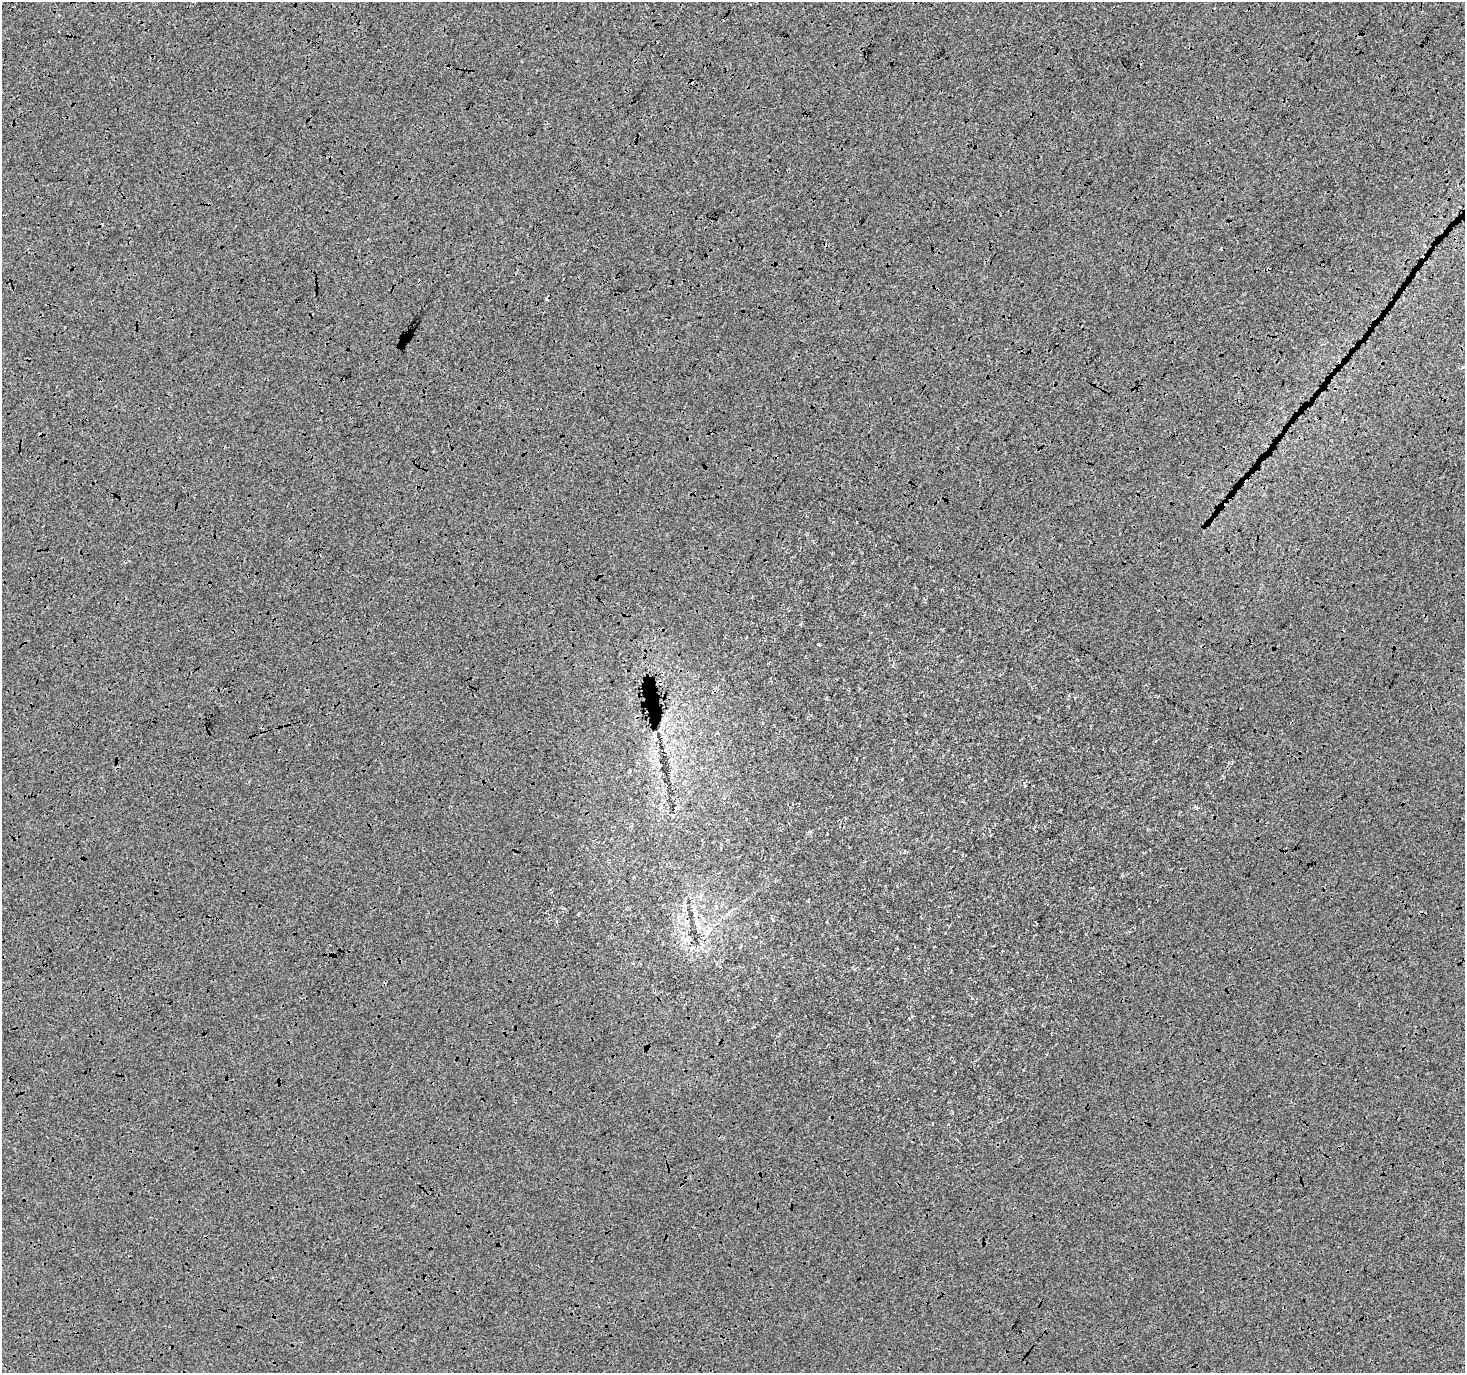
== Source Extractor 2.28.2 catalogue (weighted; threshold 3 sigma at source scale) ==
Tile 10 of 4 x 4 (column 2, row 3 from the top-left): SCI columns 1465-2927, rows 1566-2936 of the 5863 x 5938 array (HDU 1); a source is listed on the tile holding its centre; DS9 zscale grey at full resolution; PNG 1467 x 1375 px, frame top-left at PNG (2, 2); no overlay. Shown black and unused: <1% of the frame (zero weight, under 3 of 4 exposures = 2% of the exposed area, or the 3 px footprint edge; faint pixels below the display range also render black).
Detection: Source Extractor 2.28.2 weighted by HDU 2 'WHT'; one run over the whole footprint, this tile lists its part. Background -7.66e-04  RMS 0.0064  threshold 0.0289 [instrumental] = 3 sigma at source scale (4.5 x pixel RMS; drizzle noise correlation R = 1.50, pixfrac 1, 0.0396/0.0396 arcsec/px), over >= 5 px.
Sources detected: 12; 4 cosmic-ray / hot-pixel residue — not listed; the other 8 listed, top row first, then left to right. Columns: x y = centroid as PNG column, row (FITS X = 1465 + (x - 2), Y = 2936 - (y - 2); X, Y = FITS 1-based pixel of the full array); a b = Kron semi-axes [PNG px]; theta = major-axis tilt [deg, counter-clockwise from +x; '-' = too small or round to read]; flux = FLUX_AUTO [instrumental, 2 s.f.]
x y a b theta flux
1268 269 3 3 - 1.1
1463 367 4 3 - 0.83
660 730 10 5 -70 2.2
655 734 11 3 80 1.4
660 765 5 4 - 0.63
578 914 3 3 - 0.44
696 920 11 3 -75 2.2
707 932 9 5 46 2.4
Overlapping masked pixels (flux is a lower limit): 2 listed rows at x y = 1268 269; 655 734